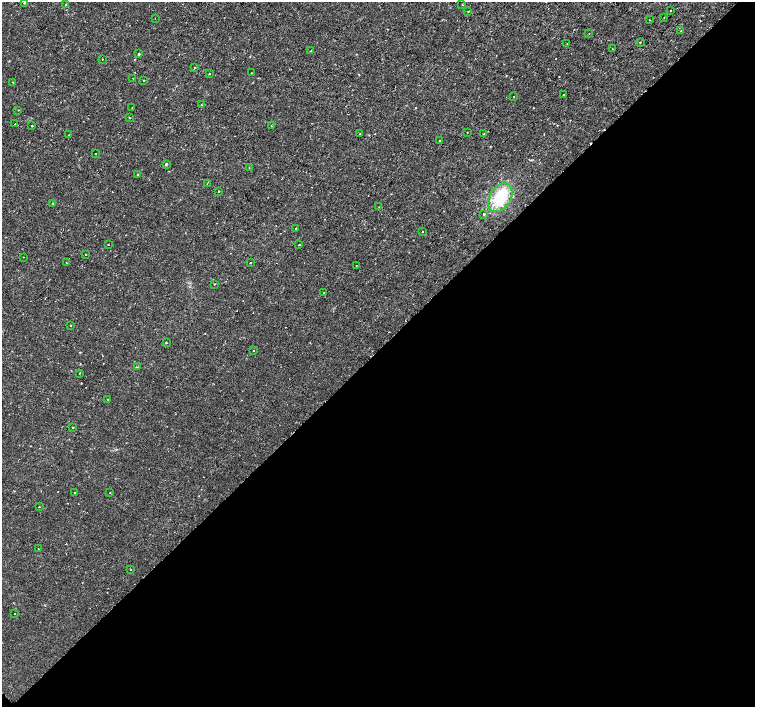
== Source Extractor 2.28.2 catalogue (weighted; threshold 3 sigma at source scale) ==
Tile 15 of 4 x 4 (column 3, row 4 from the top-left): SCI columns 3015-4519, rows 165-1573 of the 6041 x 6034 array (HDU 1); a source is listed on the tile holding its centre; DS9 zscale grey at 2 x 2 block average (1 PNG px = mean of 2 x 2 image px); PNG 757 x 709 px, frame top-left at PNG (2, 2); each listed source drawn as its Kron ellipse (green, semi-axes under 4 px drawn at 4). Shown black and unused: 51% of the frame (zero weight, under 2 of 3 exposures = <1% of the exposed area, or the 3 px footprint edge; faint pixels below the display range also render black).
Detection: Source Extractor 2.28.2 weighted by HDU 2 'WHT'; one run over the whole footprint, this tile lists its part. Background 0.00334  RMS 0.0011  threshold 0.00482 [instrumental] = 3 sigma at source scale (4.5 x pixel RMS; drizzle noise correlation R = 1.50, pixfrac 1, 0.0396/0.0396 arcsec/px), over >= 5 px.
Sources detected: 73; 2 cosmic-ray / hot-pixel residue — neither listed nor drawn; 1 inside a brighter listed object's ellipse — not listed separately; the other 70 listed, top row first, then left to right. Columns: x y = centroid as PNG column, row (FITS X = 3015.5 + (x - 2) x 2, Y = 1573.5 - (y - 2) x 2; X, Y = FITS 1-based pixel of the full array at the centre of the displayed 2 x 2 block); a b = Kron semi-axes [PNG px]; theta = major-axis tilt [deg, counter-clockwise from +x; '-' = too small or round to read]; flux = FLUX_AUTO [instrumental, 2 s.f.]
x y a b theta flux
24 3 2 2 - 0.23
462 4 2 2 - 0.36
66 5 2 2 - 0.58
468 11 2 2 - 0.23
671 11 2 2 - 0.47
664 17 2 2 - 0.1
155 18 2 2 - 0.094
650 20 2 2 - 0.19
681 31 2 2 - 0.7
589 34 2 2 - 0.089
640 42 3 2 - 0.19
567 44 2 2 - 0.11
612 49 2 2 - 0.24
311 51 3 2 - 0.11
139 54 2 2 - 0.33
102 59 2 2 - 0.12
195 68 3 2 - 0.18
252 73 2 2 - 0.15
209 74 2 2 - 0.35
133 78 2 2 - 0.12
144 80 2 2 - 0.71
13 83 2 2 - 0.15
564 95 2 2 - 0.12
513 96 2 2 - 0.19
201 105 2 2 - 0.12
132 108 2 2 - 0.13
18 110 2 2 - 0.12
130 118 2 2 - 0.11
15 124 2 2 - 0.15
32 126 2 2 - 0.49
271 126 2 2 - 0.11
467 133 2 2 - 0.12
359 134 2 2 - 0.13
484 134 2 2 - 0.15
69 135 2 2 - 0.21
440 140 2 2 - 0.11
95 153 2 2 - 0.13
166 164 4 3 - 0.25
249 168 2 2 - 0.11
138 174 2 2 - 0.22
207 184 2 2 - 0.2
219 191 2 2 - 0.67
500 197 15 10 58 10
53 204 2 2 - 0.34
379 207 2 2 - 0.14
484 214 2 2 - 0.73
296 228 2 2 - 0.31
422 232 2 2 - 0.21
108 245 2 2 - 0.16
299 245 2 2 - 0.19
85 255 2 2 - 0.12
23 257 2 2 - 0.096
66 263 2 2 - 0.27
250 263 2 2 - 0.12
356 265 2 2 - 0.096
214 284 2 2 - 0.22
324 293 2 2 - 0.2
71 325 2 2 - 0.18
166 342 2 2 - 0.29
253 351 2 2 - 0.25
138 367 2 2 - 0.18
79 373 2 2 - 0.15
107 399 2 2 - 0.14
73 427 2 2 - 0.3
75 493 2 2 - 0.21
110 493 2 2 - 0.12
39 507 2 2 - 0.35
39 549 2 2 - 0.13
131 569 2 2 - 0.23
14 614 2 2 - 0.12
Diffuse or blended objects may show on this block-average render without a row.